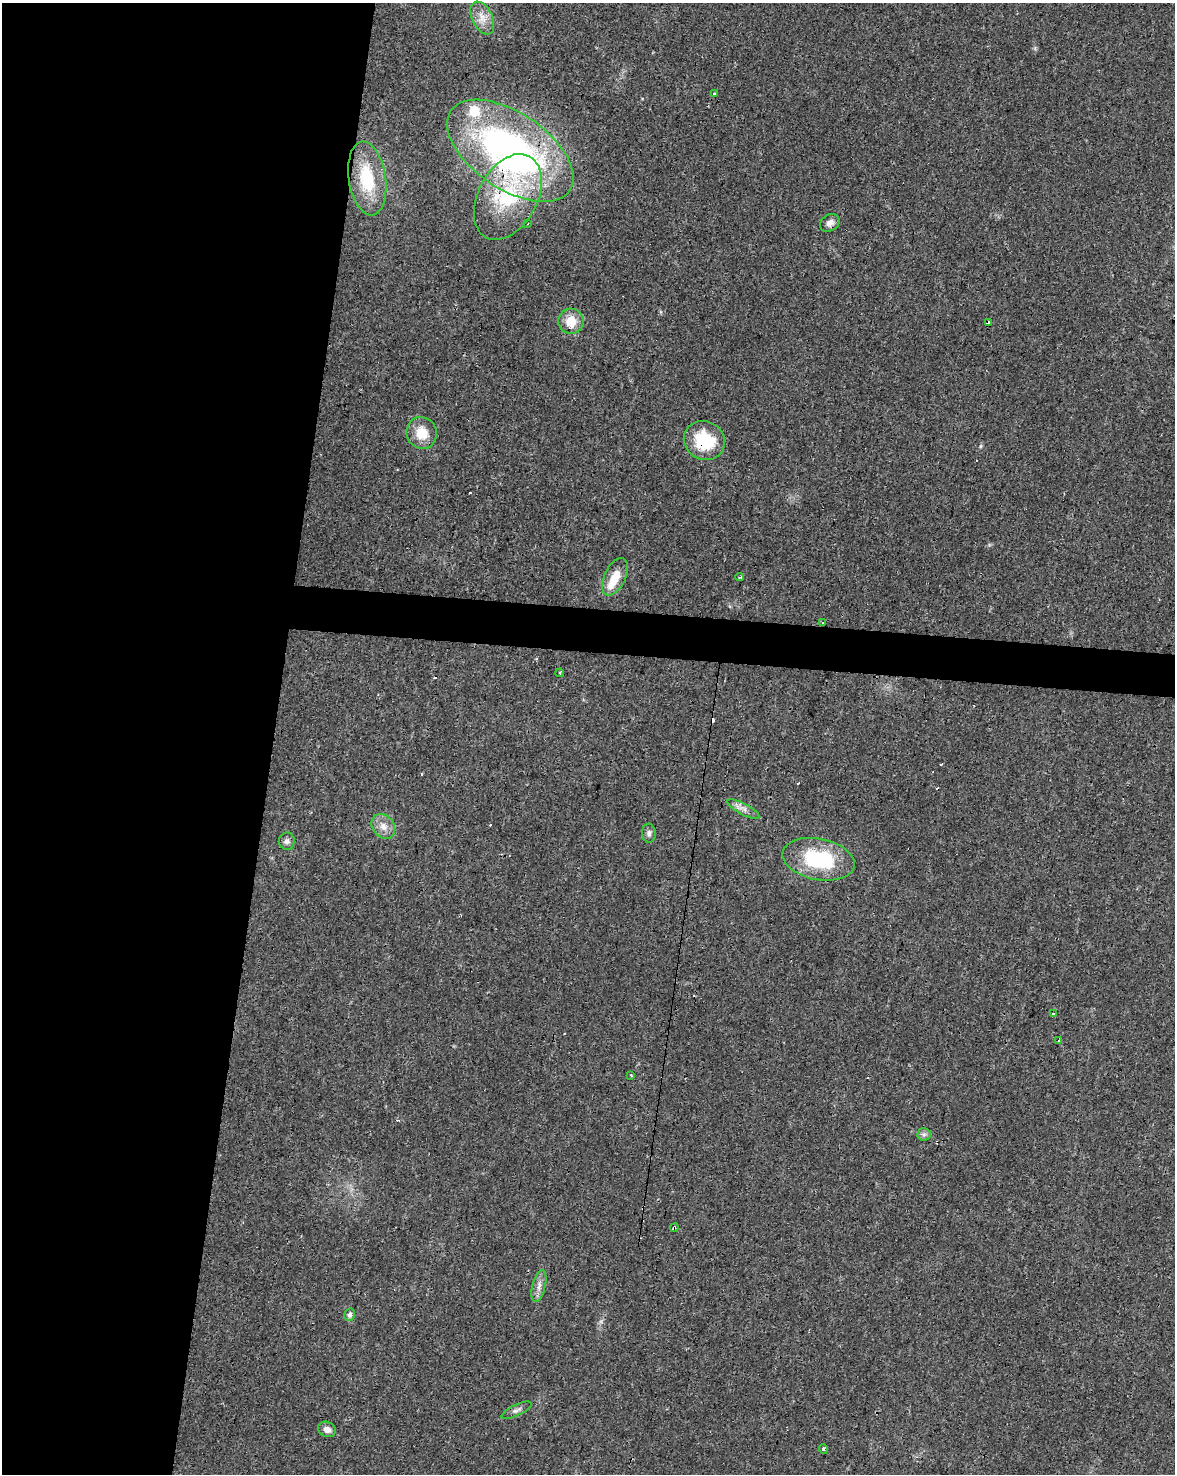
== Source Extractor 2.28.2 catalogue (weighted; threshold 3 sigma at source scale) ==
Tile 5 of 4 x 3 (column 1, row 2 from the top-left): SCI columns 5-1177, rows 1753-3224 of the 4696 x 4918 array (HDU 1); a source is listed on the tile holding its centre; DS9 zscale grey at full resolution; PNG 1177 x 1476 px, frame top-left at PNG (2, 3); each listed source drawn as its Kron ellipse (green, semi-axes under 4 px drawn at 4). Shown black and unused: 25% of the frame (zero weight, under 3 of 4 exposures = <1% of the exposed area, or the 3 px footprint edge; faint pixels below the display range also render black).
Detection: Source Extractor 2.28.2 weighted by HDU 2 'WHT'; one run over the whole footprint, this tile lists its part. Background 0.0248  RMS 0.0034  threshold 0.0151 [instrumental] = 3 sigma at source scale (4.5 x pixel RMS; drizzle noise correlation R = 1.50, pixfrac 1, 0.0396/0.0396 arcsec/px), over >= 5 px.
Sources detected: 48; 16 cosmic-ray / hot-pixel residue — neither listed nor drawn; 2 inside a brighter listed object's ellipse — not listed separately; the other 30 listed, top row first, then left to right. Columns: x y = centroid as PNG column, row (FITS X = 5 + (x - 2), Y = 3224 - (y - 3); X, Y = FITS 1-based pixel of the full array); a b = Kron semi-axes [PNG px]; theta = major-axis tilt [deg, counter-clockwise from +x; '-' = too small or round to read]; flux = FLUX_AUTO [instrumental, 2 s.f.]
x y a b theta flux
482 18 17 10 -64 3.8
715 94 3 3 - 0.37
510 151 71 38 -34 140
367 178 37 18 -81 18
508 197 46 29 61 28
830 223 10 8 32 1.8
528 224 3 2 - 0.45
571 321 13 12 - 6.1
988 323 4 3 - 3.1
422 433 16 15 - 6.8
704 441 21 19 -30 17
615 577 20 10 65 6.1
740 577 4 3 - 0.75
822 623 3 3 - 0.81
559 673 4 3 - 0.43
743 809 18 5 -28 2
383 826 13 10 -51 3.1
649 833 9 7 -86 1.2
287 841 8 8 - 1.4
819 859 36 20 -11 26
1053 1013 4 3 - 0.47
1059 1040 3 3 - 0.93
631 1075 3 3 - 0.41
924 1134 7 6 - 0.93
674 1228 4 3 - 0.61
539 1286 16 6 76 2.2
350 1315 6 5 - 1.4
517 1410 17 5 25 1.3
327 1429 9 7 -28 1.8
823 1449 5 3 - 0.63
Overlapping masked pixels (flux is a lower limit): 5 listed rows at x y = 510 151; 508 197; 988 323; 704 441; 674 1228
Unlisted compact peaks at least as high as the median listed source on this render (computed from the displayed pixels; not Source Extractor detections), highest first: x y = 980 446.